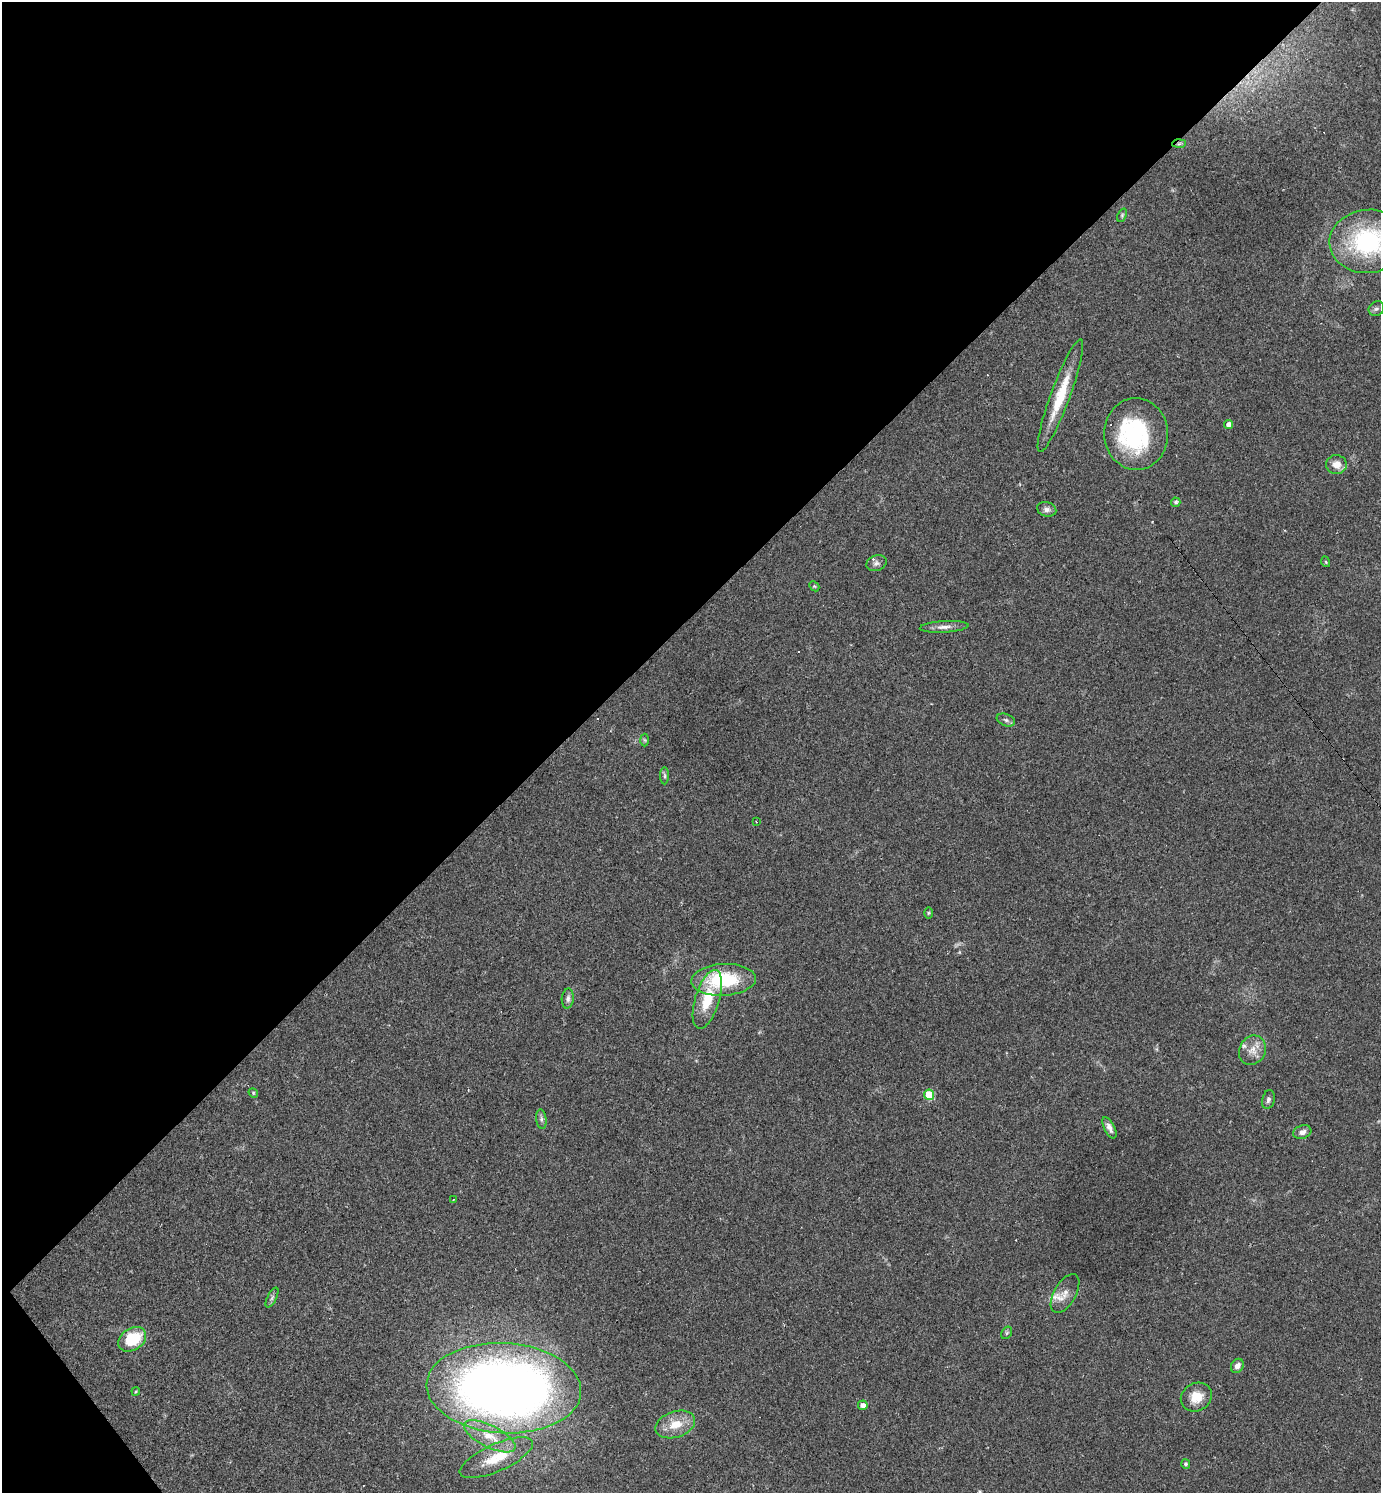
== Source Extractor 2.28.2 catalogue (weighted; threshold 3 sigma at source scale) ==
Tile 5 of 4 x 4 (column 1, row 2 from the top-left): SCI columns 295-1673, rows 2983-4473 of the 5962 x 5964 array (HDU 1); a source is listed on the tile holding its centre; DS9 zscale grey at full resolution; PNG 1383 x 1495 px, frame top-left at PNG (2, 2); each listed source drawn as its Kron ellipse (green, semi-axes under 4 px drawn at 4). Shown black and unused: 42% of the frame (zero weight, under 2 of 3 exposures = <1% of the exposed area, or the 3 px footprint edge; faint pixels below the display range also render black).
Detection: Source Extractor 2.28.2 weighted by HDU 2 'WHT'; one run over the whole footprint, this tile lists its part. Background 0.0346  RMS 0.0062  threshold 0.0281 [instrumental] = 3 sigma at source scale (4.5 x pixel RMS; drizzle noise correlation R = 1.50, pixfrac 1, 0.05/0.05 arcsec/px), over >= 5 px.
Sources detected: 52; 6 cosmic-ray / hot-pixel residue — neither listed nor drawn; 3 inside a brighter listed object's ellipse — not listed separately; the other 43 listed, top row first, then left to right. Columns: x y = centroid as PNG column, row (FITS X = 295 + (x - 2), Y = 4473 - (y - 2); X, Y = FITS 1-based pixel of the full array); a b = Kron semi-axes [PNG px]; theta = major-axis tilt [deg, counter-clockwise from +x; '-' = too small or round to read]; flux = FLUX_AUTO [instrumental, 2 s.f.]
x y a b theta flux
1179 144 7 4 2 1.1
1122 215 7 4 66 0.96
1368 241 38 31 5 72
1376 309 8 7 - 1.8
1060 396 60 9 70 24
1229 424 4 4 - 3
1136 434 36 32 -86 63
1336 465 10 9 - 5.7
1176 502 5 4 - 1.5
1047 509 10 7 -17 2.3
1326 562 5 3 - 0.69
876 563 10 7 20 2.3
814 586 6 4 -43 0.8
944 627 24 5 3 4.2
1006 720 9 6 -21 1.8
645 740 6 4 -88 0.85
665 776 8 4 -90 1.3
756 822 2 2 - 0.39
928 913 6 4 89 0.68
724 980 32 16 3 41
568 999 10 6 85 2.1
707 999 30 12 73 20
1252 1050 15 13 61 6.9
253 1093 5 4 - 0.65
929 1095 5 5 - 24
1268 1100 10 6 76 1.8
541 1119 10 5 -83 1.6
1109 1128 11 5 -63 3
1302 1132 9 6 17 2.8
453 1199 3 2 - 0.59
1065 1293 21 11 60 6.2
272 1298 11 4 63 1.5
1007 1333 7 4 60 0.88
132 1339 15 11 33 25
1237 1366 7 6 - 3.4
504 1388 77 45 -3 610
136 1391 4 3 - 0.56
1196 1397 16 14 29 9.4
863 1405 5 4 - 3
675 1424 20 13 18 12
490 1436 28 11 -27 13
496 1458 39 13 24 19
1186 1464 5 4 - 1.4
Overlapping masked pixels (flux is a lower limit): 1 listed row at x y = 1179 144
Isophote crosses this tile's border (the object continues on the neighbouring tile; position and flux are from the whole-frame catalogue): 1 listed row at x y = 1368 241